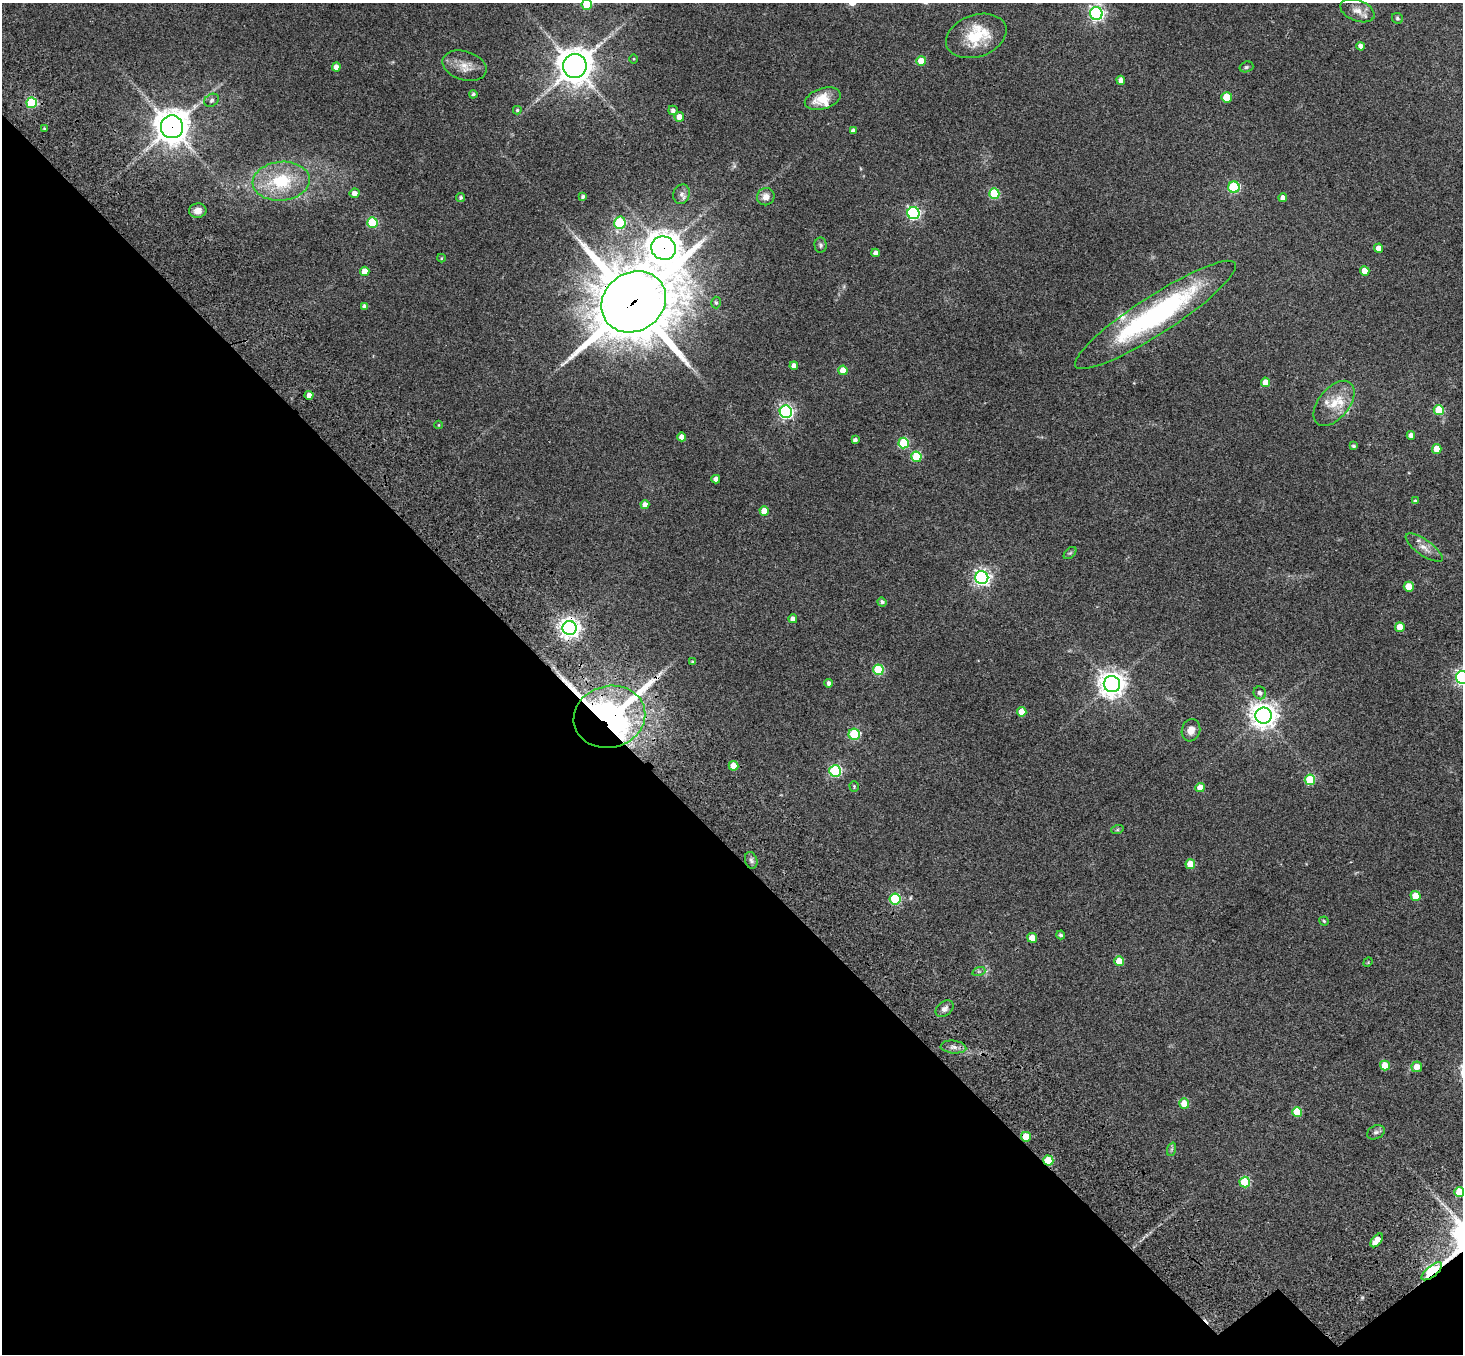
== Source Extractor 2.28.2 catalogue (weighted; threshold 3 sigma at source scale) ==
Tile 14 of 4 x 4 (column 2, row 4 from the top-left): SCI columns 1644-3104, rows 469-1820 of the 6205 x 6204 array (HDU 1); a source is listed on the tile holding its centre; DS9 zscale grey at full resolution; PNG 1465 x 1356 px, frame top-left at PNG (2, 3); each listed source drawn as its Kron ellipse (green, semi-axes under 4 px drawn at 4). Shown black and unused: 39% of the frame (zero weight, under 3 of 4 exposures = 9% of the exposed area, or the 3 px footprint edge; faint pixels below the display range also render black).
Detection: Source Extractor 2.28.2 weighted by HDU 2 'WHT'; one run over the whole footprint, this tile lists its part. Background 0.0446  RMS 0.0054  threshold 0.0243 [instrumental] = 3 sigma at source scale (4.5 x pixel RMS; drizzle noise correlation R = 1.50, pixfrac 1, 0.05/0.05 arcsec/px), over >= 5 px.
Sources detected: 121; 1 cosmic-ray / hot-pixel residue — neither listed nor drawn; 4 inside a brighter listed object's ellipse — not listed separately; the other 116 listed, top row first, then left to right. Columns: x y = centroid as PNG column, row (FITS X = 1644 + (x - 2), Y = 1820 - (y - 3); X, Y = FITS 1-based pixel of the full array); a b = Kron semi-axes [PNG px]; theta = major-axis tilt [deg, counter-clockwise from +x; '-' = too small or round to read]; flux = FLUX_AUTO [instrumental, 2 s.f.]
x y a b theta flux
587 5 5 5 - 23
1357 11 18 10 -21 4.8
1096 13 6 6 - 140
1397 18 6 5 - 0.88
976 36 31 21 19 21
1361 46 4 4 - 2.6
634 59 5 3 - 0.44
921 61 5 5 - 10
464 66 23 14 -17 7.1
575 66 12 11 - 910
336 67 4 4 - 3
1246 67 7 5 17 0.95
1121 80 5 4 - 3.1
473 94 4 4 - 1.1
1227 97 5 5 - 12
823 99 18 10 18 9.3
212 100 8 6 34 1.1
32 103 5 5 - 41
517 110 4 4 - 0.92
673 110 5 4 - 1.6
679 117 5 4 - 5
172 127 11 11 - 870
44 128 3 2 - 0.42
853 131 4 4 - 1.7
281 181 28 19 6 27
1234 187 5 5 - 51
355 193 5 4 - 2.9
681 194 10 8 69 2.6
994 194 5 5 - 32
461 197 5 4 - 1.1
583 197 4 3 - 1.2
766 197 9 8 - 3.4
1283 198 4 4 - 2.7
198 211 9 7 10 3.5
913 213 6 6 - 93
372 222 5 5 - 33
620 223 6 5 - 42
820 245 7 6 - 1.2
663 248 12 11 - 630
1378 248 4 4 - 4.5
876 253 4 4 - 2.3
441 258 4 4 - 0.49
365 271 5 4 - 6.6
1365 271 5 4 - 6.7
634 302 34 29 34 4100
716 303 6 4 -86 0.94
365 306 4 4 - 2
1155 315 95 19 33 100
794 366 4 4 - 3
843 370 5 4 - 8.2
1265 382 5 4 - 5.8
309 395 4 4 - 2.7
1334 403 26 15 51 10
1439 410 5 5 - 22
786 412 6 6 - 120
439 425 4 3 - 0.35
1411 435 4 4 - 2.9
682 437 4 4 - 4
855 440 4 4 - 1.4
904 443 5 5 - 31
1354 446 3 3 - 0.93
1437 449 5 4 - 7.4
916 457 5 5 - 26
716 479 4 4 - 2.6
1415 501 4 3 - 0.78
645 505 4 4 - 2.6
764 511 4 4 - 6.1
1424 548 22 8 -35 4.3
1070 553 7 4 44 0.89
982 578 6 6 - 170
1409 587 5 5 - 13
882 602 4 4 - 1.3
793 619 4 4 - 2.8
1400 627 5 4 - 7.6
570 628 7 7 - 320
693 662 3 3 - 0.7
878 670 5 5 - 34
1462 677 6 6 - 140
829 683 4 4 - 1.6
1112 684 8 8 - 550
1260 693 6 6 - 2
1022 712 5 4 - 6.5
1263 716 8 8 - 530
609 717 36 31 14 340
1191 730 11 9 73 4
854 734 5 5 - 46
733 766 5 4 - 8.5
835 771 6 6 - 62
1310 780 5 5 - 28
854 786 5 4 - 0.66
1200 788 4 4 - 5.6
1117 830 6 4 18 0.66
751 860 8 6 -73 1.6
1190 864 5 5 - 10
1416 896 5 5 - 11
895 899 5 5 - 40
1324 921 4 4 - 0.64
1061 935 4 4 - 1.1
1032 938 5 4 - 6.8
1119 961 5 5 - 11
1368 962 5 4 - 0.45
979 971 6 4 18 0.88
944 1009 10 7 38 2.3
953 1047 13 6 -5 2.5
1385 1066 5 5 - 11
1417 1067 5 5 - 5.9
1184 1104 5 5 - 7.8
1297 1112 5 5 - 15
1376 1132 9 6 25 1.6
1026 1137 5 5 - 11
1172 1149 7 4 71 0.88
1048 1161 5 5 - 16
1245 1182 5 5 - 28
1459 1192 5 5 - 11
1377 1240 8 4 50 6.2
1432 1271 12 5 39 50
Overlapping masked pixels (flux is a lower limit): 8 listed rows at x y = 172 127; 663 248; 634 302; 570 628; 609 717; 1026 1137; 1048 1161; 1432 1271
Isophote crosses this tile's border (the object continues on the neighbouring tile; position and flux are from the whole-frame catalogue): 3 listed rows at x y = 587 5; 1462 677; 1459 1192